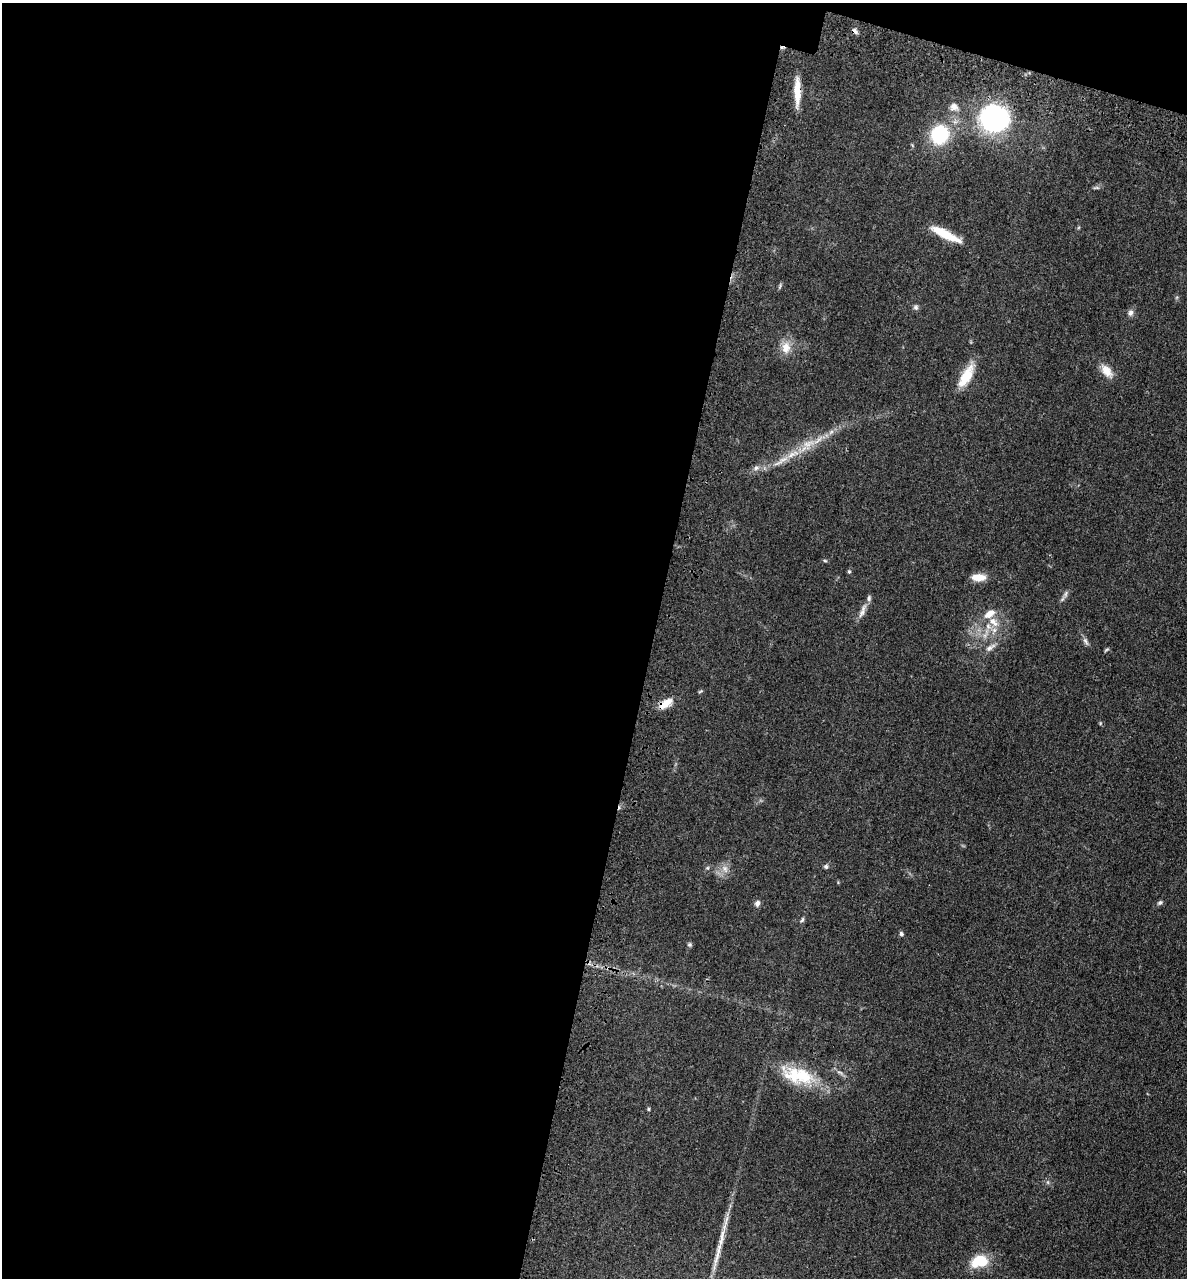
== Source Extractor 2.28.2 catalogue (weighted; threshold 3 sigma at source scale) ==
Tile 1 of 4 x 4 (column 1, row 1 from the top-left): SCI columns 319-1503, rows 3898-5173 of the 5260 x 5242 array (HDU 1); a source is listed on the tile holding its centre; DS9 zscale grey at full resolution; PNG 1189 x 1280 px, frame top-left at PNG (2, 3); no overlay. Shown black and unused: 57% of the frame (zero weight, under 3 of 4 exposures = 7% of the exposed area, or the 3 px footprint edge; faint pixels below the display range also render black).
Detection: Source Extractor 2.28.2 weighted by HDU 2 'WHT'; one run over the whole footprint, this tile lists its part. Background 0.041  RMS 0.005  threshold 0.0223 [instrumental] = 3 sigma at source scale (4.5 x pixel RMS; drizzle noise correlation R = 1.50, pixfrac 1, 0.05/0.05 arcsec/px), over >= 5 px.
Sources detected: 42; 1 cosmic-ray / hot-pixel residue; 1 long thin detection or spike segment (spike, bleed or trail) — not listed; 2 inside a brighter listed object's ellipse — not listed separately; the other 38 listed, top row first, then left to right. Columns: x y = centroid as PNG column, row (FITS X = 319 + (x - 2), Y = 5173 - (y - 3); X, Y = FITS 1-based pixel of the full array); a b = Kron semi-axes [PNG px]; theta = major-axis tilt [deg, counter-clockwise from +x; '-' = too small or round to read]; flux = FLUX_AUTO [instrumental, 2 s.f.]
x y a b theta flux
855 31 8 5 -44 1.5
797 91 34 7 -90 8.7
954 107 11 10 - 3.4
994 118 23 20 -8 86
940 134 11 10 - 49
1096 188 10 4 5 0.85
946 234 38 9 -27 12
780 286 11 3 75 0.69
916 307 7 6 - 1.1
1130 313 8 7 - 1.7
786 348 17 13 85 6.1
1107 371 18 10 -50 5.4
966 376 30 11 60 11
808 444 19 13 36 7.9
781 461 31 6 31 6.6
756 468 8 7 - 1.8
825 561 6 4 -2 0.59
849 571 5 4 - 0.81
978 577 17 8 0 6
1066 594 11 4 79 1.2
869 598 8 5 -86 1.2
862 612 16 6 61 2.9
994 622 17 9 -47 5.6
1086 641 12 5 -58 1.6
990 647 16 7 33 2.7
1106 650 8 3 30 0.65
665 703 20 10 34 5.8
826 866 6 6 - 1
707 868 5 5 - 0.7
725 869 12 7 -67 2.9
757 903 8 6 60 1.7
1160 903 8 5 37 1
802 920 8 4 63 0.83
901 934 6 5 - 1
690 944 6 6 - 0.86
798 1075 46 21 -15 24
648 1109 4 4 - 0.53
979 1261 20 13 14 14
Overlapping masked pixels (flux is a lower limit): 3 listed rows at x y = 855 31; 797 91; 665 703